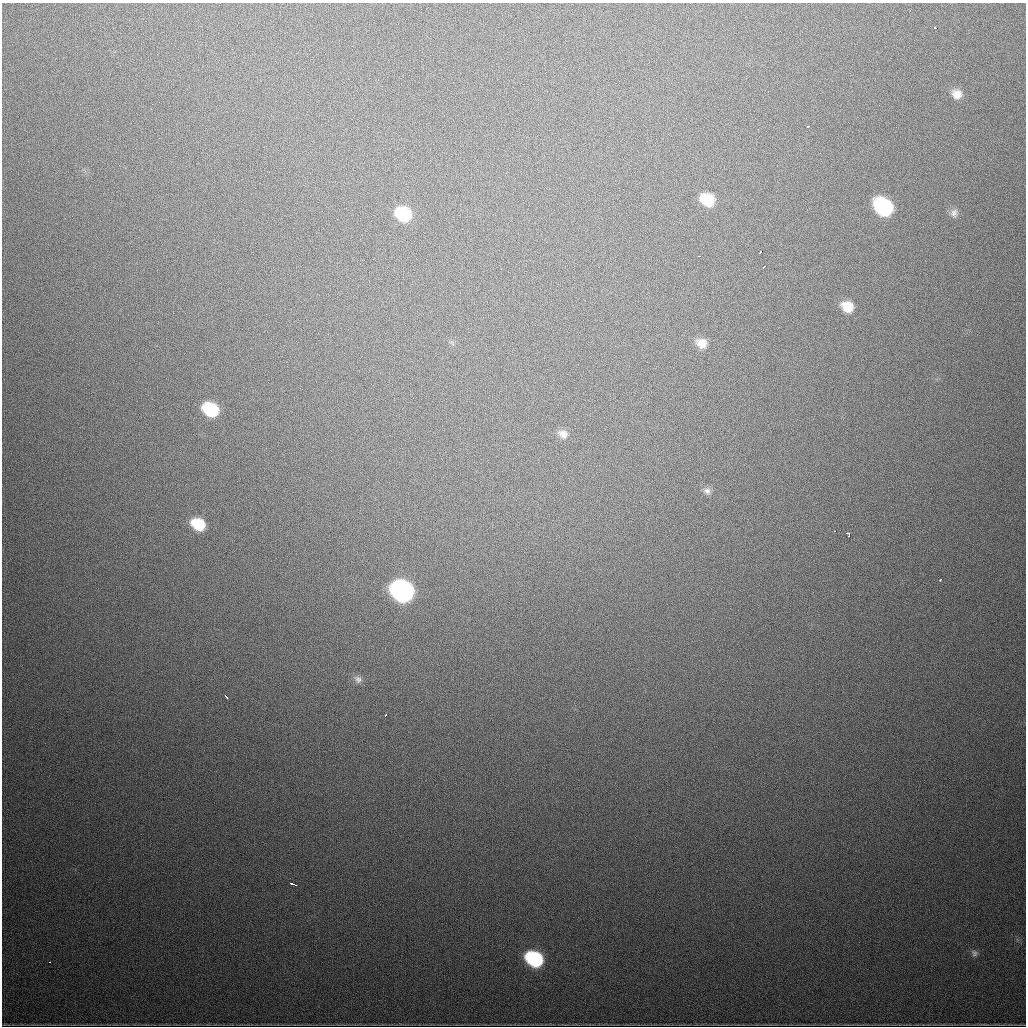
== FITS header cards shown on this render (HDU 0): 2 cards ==
NAXIS1  =                 1024
NAXIS2  =                 1024

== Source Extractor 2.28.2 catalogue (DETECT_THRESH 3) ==
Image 1024 x 1024 px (HDU 0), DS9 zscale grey, 1 PNG px = 1 image px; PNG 1028 x 1028 px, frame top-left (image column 1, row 1024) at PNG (2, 3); no overlay
Background 648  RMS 20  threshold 60.6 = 3 sigma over >= 5 px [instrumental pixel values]
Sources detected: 27; all 27 listed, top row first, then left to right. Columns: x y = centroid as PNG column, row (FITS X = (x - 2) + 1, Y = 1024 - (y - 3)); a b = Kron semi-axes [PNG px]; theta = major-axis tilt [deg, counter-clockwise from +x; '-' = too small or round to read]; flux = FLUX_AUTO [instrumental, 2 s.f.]
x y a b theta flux
935 28 4 3 - 20000
957 94 12 11 - 14000
808 126 3 2 - 1900
707 200 13 11 -28 45000
883 207 15 11 -40 170000
954 213 11 8 76 6500
403 214 13 11 -31 76000
760 252 4 3 - 12000
700 256 3 2 - 1900
764 267 5 2 - 3700
847 307 13 11 -31 25000
701 343 13 11 -26 17000
211 409 13 10 -31 83000
563 434 14 10 -21 10000
707 491 10 9 - 6800
198 524 13 10 -32 49000
835 531 2 2 - 1700
848 534 5 3 - 5400
940 580 3 3 - 3200
402 591 14 11 -30 630000
358 679 12 9 -34 6800
226 696 5 2 - 3700
385 715 4 3 - 3400
292 884 6 3 -17 4400
974 953 9 8 - 4800
534 959 13 10 -30 170000
49 962 3 2 - 1600